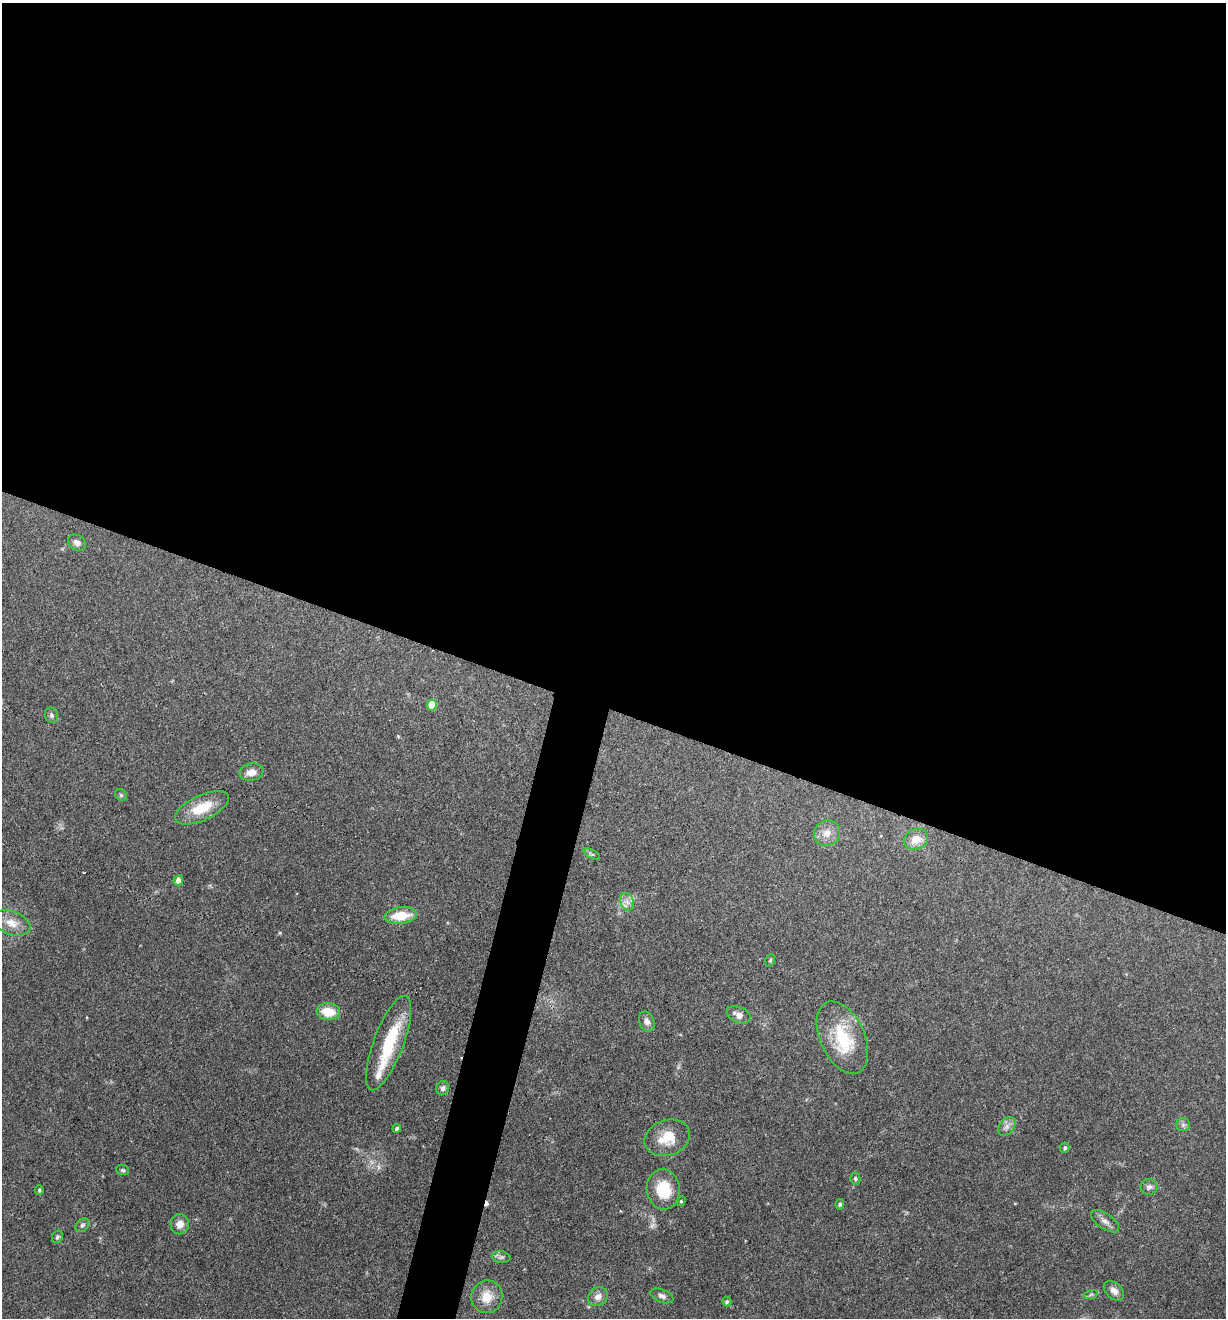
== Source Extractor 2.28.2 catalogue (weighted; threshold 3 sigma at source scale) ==
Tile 3 of 4 x 4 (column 3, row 1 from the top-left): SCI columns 2580-3803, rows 3951-5266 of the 5284 x 5266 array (HDU 1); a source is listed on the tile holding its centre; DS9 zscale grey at full resolution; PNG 1228 x 1320 px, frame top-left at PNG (2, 3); each listed source drawn as its Kron ellipse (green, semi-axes under 4 px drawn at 4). Shown black and unused: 56% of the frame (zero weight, under 3 of 4 exposures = <1% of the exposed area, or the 3 px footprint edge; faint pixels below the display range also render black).
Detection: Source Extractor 2.28.2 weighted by HDU 2 'WHT'; one run over the whole footprint, this tile lists its part. Background 0.19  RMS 0.0053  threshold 0.0238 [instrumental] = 3 sigma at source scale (4.5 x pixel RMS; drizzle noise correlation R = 1.50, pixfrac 1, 0.05/0.05 arcsec/px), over >= 5 px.
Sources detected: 48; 2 cosmic-ray / hot-pixel residue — neither listed nor drawn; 3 inside a brighter listed object's ellipse — not listed separately; the other 43 listed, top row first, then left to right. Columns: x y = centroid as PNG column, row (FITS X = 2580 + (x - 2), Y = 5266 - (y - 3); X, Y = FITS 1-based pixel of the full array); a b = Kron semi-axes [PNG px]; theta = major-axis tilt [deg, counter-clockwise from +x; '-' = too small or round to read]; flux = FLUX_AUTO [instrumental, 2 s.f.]
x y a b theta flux
77 543 9 7 -34 2.5
432 705 5 5 - 12
51 715 8 6 -68 1.3
251 772 12 8 10 4.2
121 795 6 5 - 0.89
202 808 29 12 25 15
827 833 13 12 - 5.4
916 839 12 10 23 6.3
592 854 9 3 -28 0.91
178 880 5 4 - 4.4
627 902 9 6 -68 2.7
401 916 16 8 6 12
12 923 19 11 -21 6.8
770 960 6 4 70 0.81
328 1012 12 8 -6 11
739 1015 12 8 -24 3.3
647 1021 10 7 -68 2.6
842 1037 38 22 -66 28
389 1043 50 15 69 28
443 1088 7 6 - 1.9
1183 1125 7 6 - 1.4
1007 1127 10 7 52 2.5
397 1128 4 4 - 1.1
667 1138 23 17 20 11
1065 1148 5 4 - 0.97
123 1170 6 5 - 0.87
855 1179 6 5 - 0.84
1149 1187 8 8 - 2
663 1189 20 16 -82 17
39 1190 5 4 - 0.9
681 1201 5 4 - 0.7
840 1204 5 4 - 0.81
1105 1221 16 7 -35 3.1
180 1224 10 9 - 4
82 1225 8 5 44 1.3
57 1237 6 5 - 0.99
501 1257 9 5 -7 1.5
1114 1291 12 8 -42 3
1091 1294 7 4 19 0.97
662 1296 12 6 -22 2.1
487 1297 16 15 - 8.6
598 1297 10 8 39 3.6
727 1302 5 4 - 1